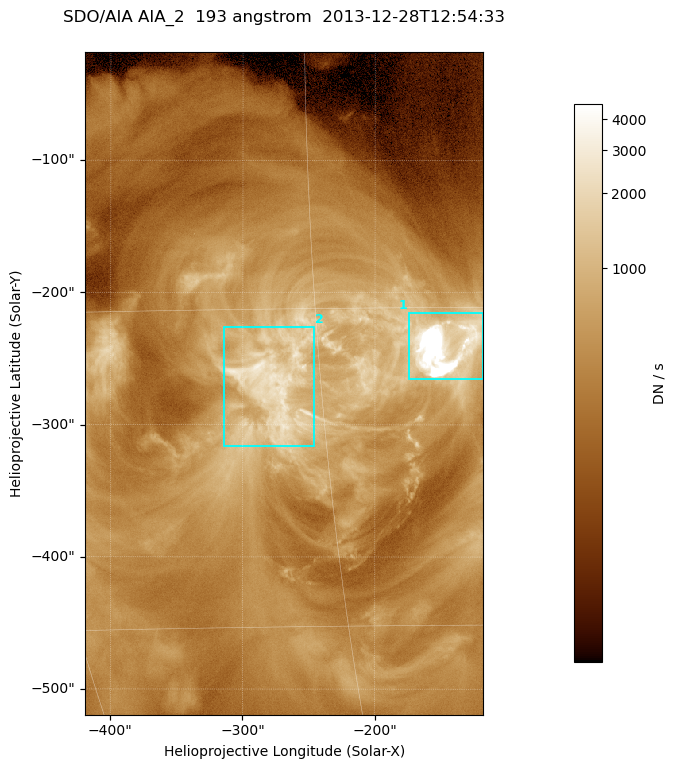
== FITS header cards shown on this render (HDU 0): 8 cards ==
TELESCOP= 'SDO/AIA '
INSTRUME= 'AIA_2   '
WAVELNTH=                  193
WAVEUNIT= 'angstrom'
DATE-OBS= '2013-12-28T12:54:33.18'
CTYPE1  = 'HPLN-TAN'
CTYPE2  = 'HPLT-TAN'
BUNIT   = 'DN / s  '

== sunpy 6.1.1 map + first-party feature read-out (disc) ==
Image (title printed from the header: SDO/AIA AIA_2  193 angstrom  2013-12-28T12:54:33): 501 x 834 px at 0.601 arcsec/px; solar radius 976 arcsec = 1624 px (partial field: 5.0% of the solar disc is inside the frame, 100% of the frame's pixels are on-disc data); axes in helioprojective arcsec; data unit DN / s (BUNIT, on the colour bar)
Orientation: roll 0.0577 deg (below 1 deg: not rotated)
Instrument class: DISC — disc imager (sunpy class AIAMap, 193 A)
Bright regions (active regions / flare kernels): reference = the on-disc median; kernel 5 px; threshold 5 sigma = 1174 DN / s over a disc level ~386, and >= 1.15x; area >= 417 px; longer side >= 6 px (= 3.6 arcsec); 2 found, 2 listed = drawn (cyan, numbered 1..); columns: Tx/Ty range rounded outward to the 2 arcsec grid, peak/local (2 s.f.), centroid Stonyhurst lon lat
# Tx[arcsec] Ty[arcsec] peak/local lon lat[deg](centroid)
1 -176..-118 -266..-214 75 -9 -17
2 -316..-246 -316..-226 8.5 -17 -19